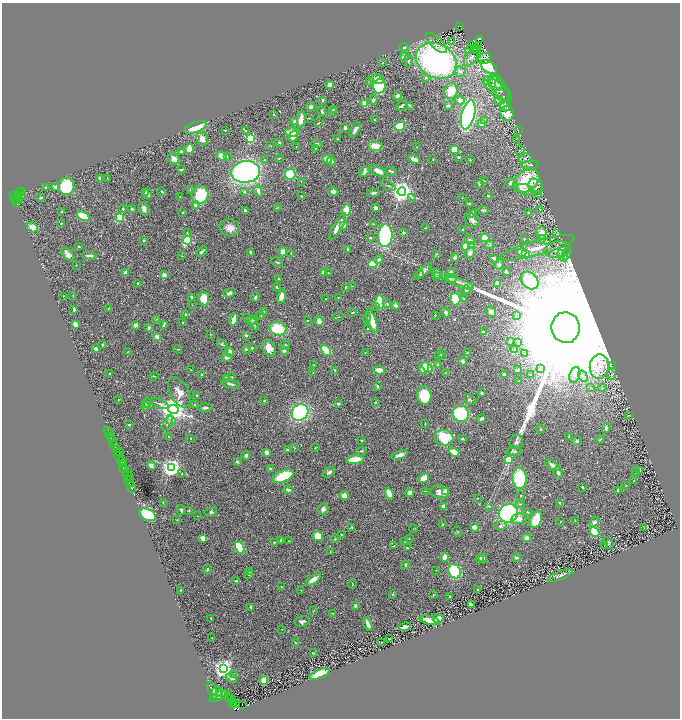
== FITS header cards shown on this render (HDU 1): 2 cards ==
NAXIS1  =                 1356
NAXIS2  =                 1432

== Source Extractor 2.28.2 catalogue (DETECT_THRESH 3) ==
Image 1356 x 1432 px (HDU 1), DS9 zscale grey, zoomed out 1/2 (1 PNG px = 2 x 2 image px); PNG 682 x 720 px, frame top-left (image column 1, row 1431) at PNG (2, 3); each listed source drawn as its Kron ellipse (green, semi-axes under 4 px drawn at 4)
Background 0.551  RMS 0.027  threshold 0.0818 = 3 sigma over >= 5 px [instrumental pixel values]
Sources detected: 551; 30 cannot appear on this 1/2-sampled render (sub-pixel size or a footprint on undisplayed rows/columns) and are neither listed nor drawn; of the other 521, the 500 brightest by FLUX_AUTO listed and drawn (21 fainter detections omitted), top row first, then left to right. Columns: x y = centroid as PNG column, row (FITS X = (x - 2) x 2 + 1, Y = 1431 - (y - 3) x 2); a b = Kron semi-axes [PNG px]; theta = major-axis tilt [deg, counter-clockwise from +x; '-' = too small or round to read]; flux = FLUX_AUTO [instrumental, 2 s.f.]
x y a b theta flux
460 26 3 2 - 41
479 39 2 1 - 14
452 42 3 2 - 41
436 43 13 6 -44 24
472 46 4 1 - 2.6
479 46 3 2 - 5.4
404 47 4 3 - 9.3
476 49 4 2 - 6.5
472 50 7 4 15 25
404 57 4 3 - 22
471 57 10 5 54 24
484 59 7 5 20 21
408 61 6 3 88 8.2
436 61 21 16 -28 1500
383 62 2 1 - 2
489 67 9 5 -37 300
460 71 5 5 - 18
426 77 4 4 - 5.7
377 79 7 5 3 31
369 81 3 3 - 8.7
487 81 3 2 - 4.2
496 83 9 7 -44 28
499 84 4 2 - 4
329 85 4 3 - 27
379 86 7 6 - 530
496 89 16 7 -43 43
500 89 16 6 -53 35
451 91 8 6 70 100
398 96 5 4 - 13
323 100 3 3 - 8.5
373 100 5 3 - 11
460 100 5 4 - 22
499 101 4 2 - 4.7
365 104 3 3 - 79
402 105 7 2 33 13
409 105 4 2 - 8.1
505 105 6 5 - 22
448 106 4 3 - 9.6
310 107 4 3 - 16
333 109 2 2 - 2.1
322 111 5 2 - 9.1
332 111 4 3 - 5.3
507 113 7 6 - 73
274 114 3 2 - 2.5
468 115 15 6 77 1300
309 118 3 2 - 2.5
301 119 8 3 83 68
374 119 2 2 - 3.3
485 120 4 3 - 6.7
294 122 4 4 - 13
318 123 3 1 - 3.1
481 124 3 3 - 26
400 126 5 4 - 110
195 127 11 5 22 130
345 127 3 3 - 15
225 130 3 2 - 2.9
355 130 9 3 60 21
245 131 3 2 - 3.1
518 131 2 2 - 4.1
292 132 7 4 -1 57
293 136 6 4 59 38
251 138 3 3 - 480
202 139 7 5 -62 40
337 139 3 2 - 3.6
517 139 4 3 - 3.4
279 143 4 3 - 5.3
317 144 5 3 - 6.7
271 146 3 2 - 2
375 146 7 5 -4 70
296 147 3 2 - 2.2
416 147 3 2 - 2.4
315 148 3 2 - 4.5
189 149 5 3 - 72
454 149 4 3 - 78
520 151 6 3 85 5.2
181 152 3 2 - 13
221 156 5 4 - 34
227 156 3 3 - 3.7
458 157 3 2 - 6.9
279 158 4 2 - 3.1
525 158 6 4 16 15
174 159 6 5 - 27
327 159 5 4 - 59
414 159 6 3 -24 27
433 159 2 2 - 2.3
264 160 4 3 - 4.8
470 160 3 2 - 3.2
332 161 5 3 - 13
530 165 9 2 3 7.7
181 170 3 2 - 5.5
378 171 9 4 -29 36
390 171 6 3 -12 8.3
245 172 14 11 6 1500
365 172 6 4 53 20
290 174 5 5 - 230
100 178 3 2 - 7.7
107 178 4 2 - 2.4
484 180 4 1 - 2.1
526 181 14 10 35 270
301 182 3 2 - 2
510 183 5 4 - 18
479 185 3 2 - 3.5
66 186 8 8 - 340
388 186 8 2 -28 6.9
536 186 8 6 -54 27
46 187 3 2 - 5.8
56 187 2 2 - 51
190 190 2 2 - 3.1
526 190 9 5 -22 29
258 191 6 3 -70 18
333 191 5 4 - 17
22 192 2 1 - 12
146 192 4 3 - 5.6
162 192 3 3 - 6.1
245 192 3 3 - 8
402 192 4 4 - 4400
20 193 2 1 - 11
373 193 6 3 9 11
147 194 5 3 - 12
19 195 2 2 - 31
200 195 9 8 - 230
539 195 3 2 - 2.4
14 196 3 2 - 250
17 196 3 2 - 140
301 196 2 2 - 3.5
488 196 2 2 - 6.1
180 197 3 2 - 1.8
19 198 3 2 - 21
41 198 4 2 - 6.2
412 198 3 3 - 7.1
462 198 3 2 - 2.1
16 200 4 2 - 73
16 203 3 2 - 100
469 203 4 2 - 5.3
195 205 3 3 - 15
278 208 4 2 - 4.2
376 208 4 3 - 15
123 209 4 2 - 6.6
132 209 3 3 - 12
144 209 7 5 -73 22
540 209 3 2 - 3.2
346 210 6 3 75 210
483 210 6 4 -12 8.3
245 211 3 2 - 12
62 212 3 2 - 7.3
183 212 3 2 - 3.7
472 213 3 3 - 13
529 213 4 3 - 7.4
83 216 7 4 -25 160
120 217 3 3 - 350
472 220 9 5 -42 21
61 223 2 2 - 3.1
373 224 2 2 - 3.4
343 225 4 3 - 26
32 227 6 4 -35 43
337 227 15 3 60 56
230 228 10 8 -7 44
426 228 2 2 - 3.4
462 230 3 3 - 2.7
187 233 3 2 - 3.3
404 233 3 2 - 6.8
541 233 6 5 - 40
556 234 2 2 - 1.9
385 236 11 7 86 630
370 238 2 2 - 5.1
485 238 4 4 - 75
524 239 2 2 - 10
541 239 4 4 - 8.6
144 240 2 2 - 17
187 240 4 3 - 440
470 240 5 3 - 8.5
547 241 4 2 - 3.8
490 245 5 3 - 6.1
465 246 4 3 - 63
471 246 2 2 - 86
79 247 3 2 - 4
537 248 39 7 15 120
348 249 3 3 - 5.1
558 249 13 8 8 55
202 252 6 2 42 9.4
251 252 4 2 - 16
283 252 5 4 - 43
291 253 3 2 - 3.2
470 253 6 4 68 24
522 253 4 4 - 65
526 253 3 3 - 430
68 254 8 5 -47 26
436 254 3 2 - 2.8
567 254 6 2 58 3.5
89 256 7 3 -4 16
182 256 2 2 - 2.1
562 256 6 2 -55 6.7
455 258 4 4 - 15
494 258 3 2 - 17
379 260 4 3 - 15
277 262 6 3 -25 6.7
373 264 5 4 - 97
76 265 2 2 - 2.2
499 265 5 4 - 18
323 272 3 3 - 14
423 272 12 4 40 18
451 272 5 3 - 17
506 272 3 3 - 9.6
126 273 3 3 - 40
328 273 2 1 - 2.2
437 273 6 3 -41 8.6
420 274 4 3 - 6.9
164 275 2 2 - 72
436 276 3 2 - 3.1
278 279 3 3 - 3.6
450 279 6 3 0 11
530 280 10 7 -44 360
460 283 14 4 -22 26
138 284 4 3 - 7.1
497 284 4 4 - 21
352 286 2 2 - 1.8
277 287 4 3 - 5.7
346 288 4 3 - 4.1
466 290 4 3 - 9
229 293 6 4 21 13
63 296 2 2 - 4.6
73 296 3 3 - 3.3
281 296 7 4 73 37
192 297 3 3 - 17
255 297 5 3 - 10
338 297 2 1 - 2.7
204 298 7 5 -83 92
463 298 4 2 - 3.7
326 299 2 1 - 1.8
455 299 6 5 - 200
380 302 7 4 -84 140
387 304 4 3 - 6.6
192 305 2 2 - 2.3
395 305 4 3 - 11
376 306 3 3 - 4.4
108 308 3 2 - 2.5
74 309 4 2 - 8.7
264 311 2 2 - 2.4
446 312 5 4 - 12
491 312 6 5 - 22
352 313 4 2 - 4.6
186 315 2 2 - 11
435 315 4 2 - 3.4
261 316 3 2 - 2.2
516 316 3 2 - 2.7
338 317 5 2 - 2.9
367 318 4 3 - 6.6
156 319 3 2 - 2.9
234 319 6 3 74 53
250 319 7 4 -25 12
252 320 5 4 - 7.1
308 321 2 2 - 2.6
319 321 5 4 - 42
372 321 12 4 -70 140
183 322 3 2 - 2.7
75 324 3 3 - 32
164 324 4 2 - 9.1
254 324 6 3 -64 8.6
135 325 4 3 - 15
149 328 3 3 - 13
566 328 15 14 - 470000
278 329 8 6 -16 220
367 329 2 2 - 6
483 332 3 2 - 17
210 334 2 1 - 3.8
246 335 3 3 - 9.5
157 337 2 2 - 66
510 342 2 2 - 15
518 343 3 3 - 4.4
222 344 6 3 -39 7.5
102 345 3 3 - 4.2
285 345 5 3 - 6.3
252 348 2 2 - 7.8
269 348 9 6 -69 48
96 349 4 4 - 14
178 349 4 2 - 3.3
246 349 4 2 - 5.5
515 349 4 3 - 6
326 350 6 4 -44 160
284 351 2 2 - 22
128 352 3 2 - 2.4
230 352 5 3 - 24
365 352 2 1 - 1.8
467 353 4 2 - 3.1
524 353 3 3 - 4
441 354 4 2 - 3.5
439 356 4 3 - 4.7
226 357 5 3 - 11
462 361 5 4 - 13
314 365 2 2 - 2.2
438 365 3 3 - 12
612 365 2 2 - 26
599 366 12 9 84 82
427 367 6 4 -42 110
424 368 6 4 71 120
540 368 3 2 - 4.2
191 370 3 2 - 3.7
335 370 3 2 - 8.2
379 370 5 3 - 53
518 370 4 3 - 14
109 373 2 2 - 3.3
313 373 3 2 - 2.6
445 373 2 2 - 1.8
201 374 2 2 - 6.3
530 374 4 3 - 5.1
504 375 3 3 - 10
575 375 8 5 68 21
611 375 5 3 - 7.9
154 376 4 2 - 3.8
583 376 6 3 -59 10
232 377 3 2 - 2.5
227 378 2 2 - 70
519 381 3 2 - 4.3
231 384 9 3 -12 12
377 386 4 3 - 7.4
590 387 3 3 - 4.3
602 388 4 3 - 6.3
179 392 16 9 -60 54
482 393 3 3 - 7.7
424 395 9 7 -83 140
197 396 3 3 - 6.5
118 400 2 2 - 2.7
470 400 7 3 -31 8.7
264 401 3 2 - 3.7
375 402 3 2 - 3.1
147 403 5 3 - 8.1
160 404 10 3 -22 13
338 404 2 2 - 20
195 405 3 2 - 3.1
146 407 4 2 - 4.3
205 408 7 3 5 11
173 410 5 4 - 6900
300 412 9 7 43 670
461 414 8 8 - 410
628 415 3 2 - 3.8
482 418 4 2 - 14
171 420 5 4 - 11
168 423 8 3 69 10
425 424 4 2 - 3.7
129 425 3 2 - 5.8
606 428 5 4 - 16
540 429 4 3 - 4.3
108 430 2 1 - 7.6
109 432 2 1 - 23
169 436 3 2 - 2.5
569 436 4 2 - 6.3
111 437 2 2 - 100
190 438 2 1 - 2.7
444 438 9 7 -15 280
462 439 3 2 - 5.4
600 439 5 3 - 6.6
362 440 2 2 - 7.8
112 441 3 1 - 110
577 441 5 4 - 9.7
516 442 7 6 - 19
114 446 5 2 - 760
294 448 3 2 - 2.4
315 448 3 2 - 2.3
116 450 2 2 - 260
287 450 3 2 - 7.2
119 451 2 1 - 62
361 451 5 3 - 5
514 451 7 4 1 12
266 452 3 3 - 27
454 452 5 3 - 120
246 455 4 4 - 13
400 455 8 4 20 27
119 456 4 2 - 770
355 459 9 3 7 180
508 459 3 3 - 130
237 461 4 3 - 9.8
122 462 5 3 - 790
122 465 2 2 - 85
151 465 5 3 - 23
552 465 9 4 -32 28
172 468 4 4 - 3100
270 468 3 2 - 5.1
124 470 6 3 -66 210
640 471 3 1 - 2.3
329 472 7 4 35 14
558 472 6 3 -74 16
636 472 2 2 - 3.1
128 473 3 2 - 120
182 474 2 2 - 5.8
128 476 5 2 - 58
283 476 11 5 22 210
424 478 5 4 - 65
519 478 10 7 -86 380
634 480 3 2 - 2.1
129 481 6 2 -62 540
626 485 2 2 - 2
131 487 5 2 - 790
582 487 2 2 - 5.4
288 490 5 3 - 18
425 491 3 2 - 2.4
618 491 3 2 - 6.9
440 492 9 6 -5 40
446 492 4 3 - 42
389 493 6 3 -71 94
410 493 4 3 - 25
521 495 3 2 - 4.9
344 496 4 4 - 45
477 498 3 2 - 1.9
163 502 2 2 - 3.9
560 503 3 2 - 13
520 504 5 3 - 6.1
443 506 4 3 - 17
489 506 4 3 - 4.7
323 509 5 5 - 18
181 510 5 3 - 8.7
189 510 4 3 - 4.5
211 512 6 4 13 10
528 512 3 2 - 3.5
508 513 10 9 - 1100
148 515 9 5 -28 320
197 516 2 1 - 1.9
519 519 8 5 8 31
536 519 9 5 66 130
177 520 3 2 - 2.8
575 520 4 2 - 4
560 522 3 2 - 2.7
594 522 5 4 - 16
442 524 3 2 - 2.6
500 526 6 4 18 20
352 527 3 2 - 5
475 527 4 3 - 42
644 527 3 1 - 2.5
413 529 4 2 - 2.3
457 532 5 2 - 4
595 532 5 4 - 250
342 535 2 2 - 4.1
318 536 5 5 - 83
203 538 3 3 - 48
526 538 5 4 - 22
335 539 4 3 - 4.8
409 539 3 2 - 2.7
281 540 3 3 - 13
289 541 3 2 - 3.9
274 542 3 2 - 4.6
405 542 2 2 - 8.9
608 543 6 4 -58 8.5
605 545 3 2 - 2.3
394 546 4 2 - 4.3
240 548 6 4 -63 240
407 548 3 2 - 5.5
330 551 2 1 - 3.7
445 557 4 3 - 61
516 557 4 3 - 9.7
480 558 3 2 - 12
483 558 4 3 - 16
405 565 4 2 - 4.8
207 569 4 2 - 8.3
436 570 2 2 - 1.9
455 571 7 6 - 280
250 572 3 2 - 7.5
249 575 3 2 - 3.5
560 575 13 4 20 18
313 579 9 4 38 39
236 581 4 2 - 5.9
352 584 4 1 - 2.6
281 587 3 2 - 3.4
180 590 2 2 - 4.3
301 590 3 2 - 2.8
478 590 3 3 - 3.9
393 594 3 3 - 4.5
433 595 3 2 - 2.4
450 596 3 2 - 2.9
471 605 4 2 - 28
355 606 4 3 - 9.7
251 607 4 2 - 5.6
313 611 3 2 - 2.6
333 613 4 2 - 4.4
211 618 2 1 - 2.1
438 619 5 4 - 36
430 620 10 3 -14 80
302 621 7 5 11 13
368 624 7 3 -69 22
405 627 6 2 10 30
282 629 2 1 - 1.9
212 638 2 1 - 2
389 639 2 1 - 2.3
295 642 3 3 - 2.4
381 642 2 1 - 2.8
313 653 2 2 - 3.9
223 668 4 4 - 2700
234 674 4 3 - 8.3
320 674 10 4 23 140
231 678 6 4 -29 12
264 680 4 4 - 62
213 691 9 4 -67 2100
217 692 5 3 - 770
219 693 3 2 - 430
225 694 4 2 - 63
229 695 2 1 - 21
219 696 10 3 29 2300
231 700 5 3 - 300
232 703 2 1 - 140
234 704 3 2 - 280
236 704 3 1 - 260
242 705 2 1 - 91
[21 fainter detections neither listed nor drawn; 30 sub-pixel or undisplayed-footprint detections neither listed nor drawn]